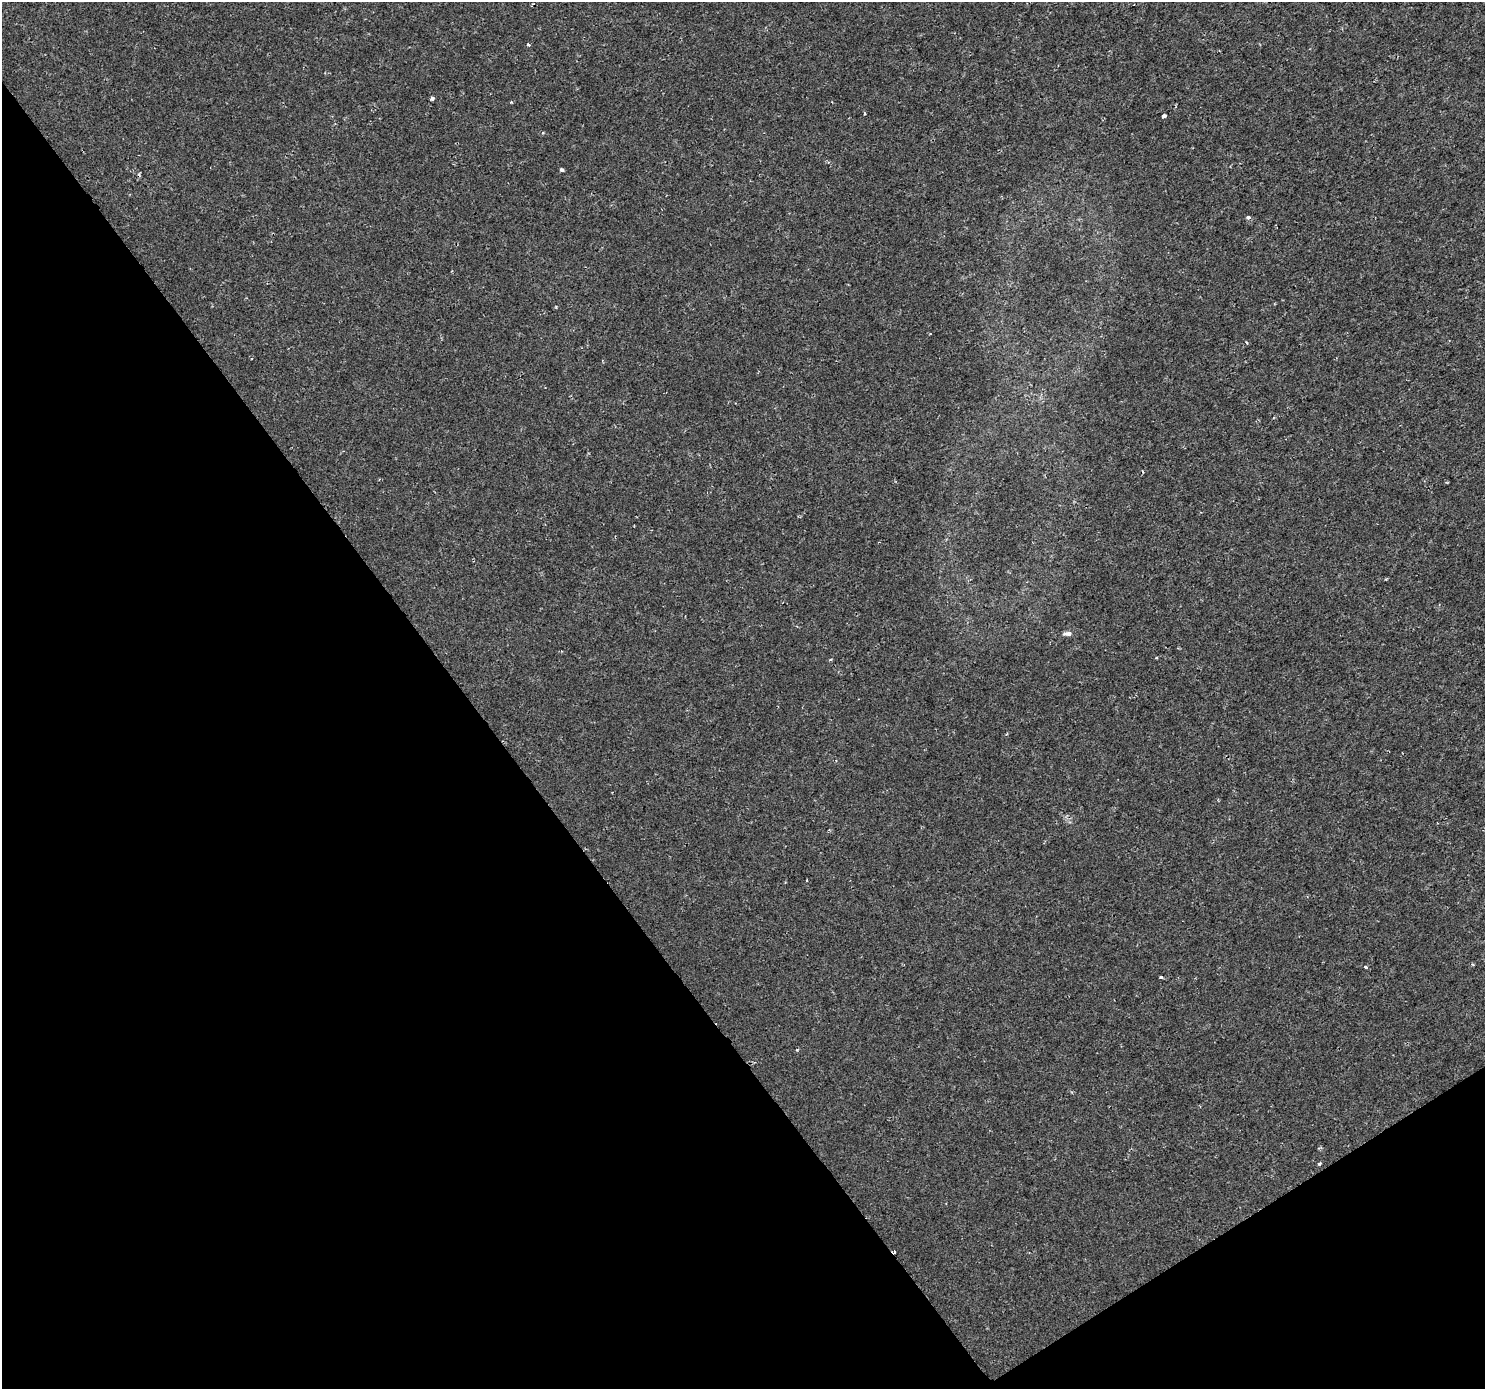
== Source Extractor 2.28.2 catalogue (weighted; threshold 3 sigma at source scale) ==
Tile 14 of 4 x 4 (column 2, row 4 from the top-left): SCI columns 1488-2970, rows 188-1574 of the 5937 x 5860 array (HDU 1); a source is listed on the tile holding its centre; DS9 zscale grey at full resolution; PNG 1487 x 1391 px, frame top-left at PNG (2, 2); no overlay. Shown black and unused: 35% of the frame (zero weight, under 2 of 3 exposures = <1% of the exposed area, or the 3 px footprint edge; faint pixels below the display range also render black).
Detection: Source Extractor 2.28.2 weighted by HDU 2 'WHT'; one run over the whole footprint, this tile lists its part. Background 4.83e-04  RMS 0.0015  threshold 0.00658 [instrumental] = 3 sigma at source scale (4.5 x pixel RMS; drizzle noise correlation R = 1.50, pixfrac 1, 0.0396/0.0396 arcsec/px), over >= 5 px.
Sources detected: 16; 3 cosmic-ray / hot-pixel residue — not listed; the other 13 listed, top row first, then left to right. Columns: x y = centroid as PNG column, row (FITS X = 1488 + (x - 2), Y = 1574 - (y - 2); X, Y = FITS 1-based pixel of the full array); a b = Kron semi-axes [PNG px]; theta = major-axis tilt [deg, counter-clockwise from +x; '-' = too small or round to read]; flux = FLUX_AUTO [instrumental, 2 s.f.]
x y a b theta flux
528 44 4 3 - 0.22
432 98 4 3 - 0.66
511 102 3 3 - 0.13
1164 116 4 3 - 1.6
562 170 4 3 - 0.3
1248 217 5 4 - 0.32
1246 343 4 3 - 0.19
1067 634 11 5 6 0.56
1156 658 4 3 - 0.12
1365 967 3 3 - 0.64
1161 977 4 3 - 0.28
797 1050 4 3 - 0.13
1319 1164 4 3 - 0.37